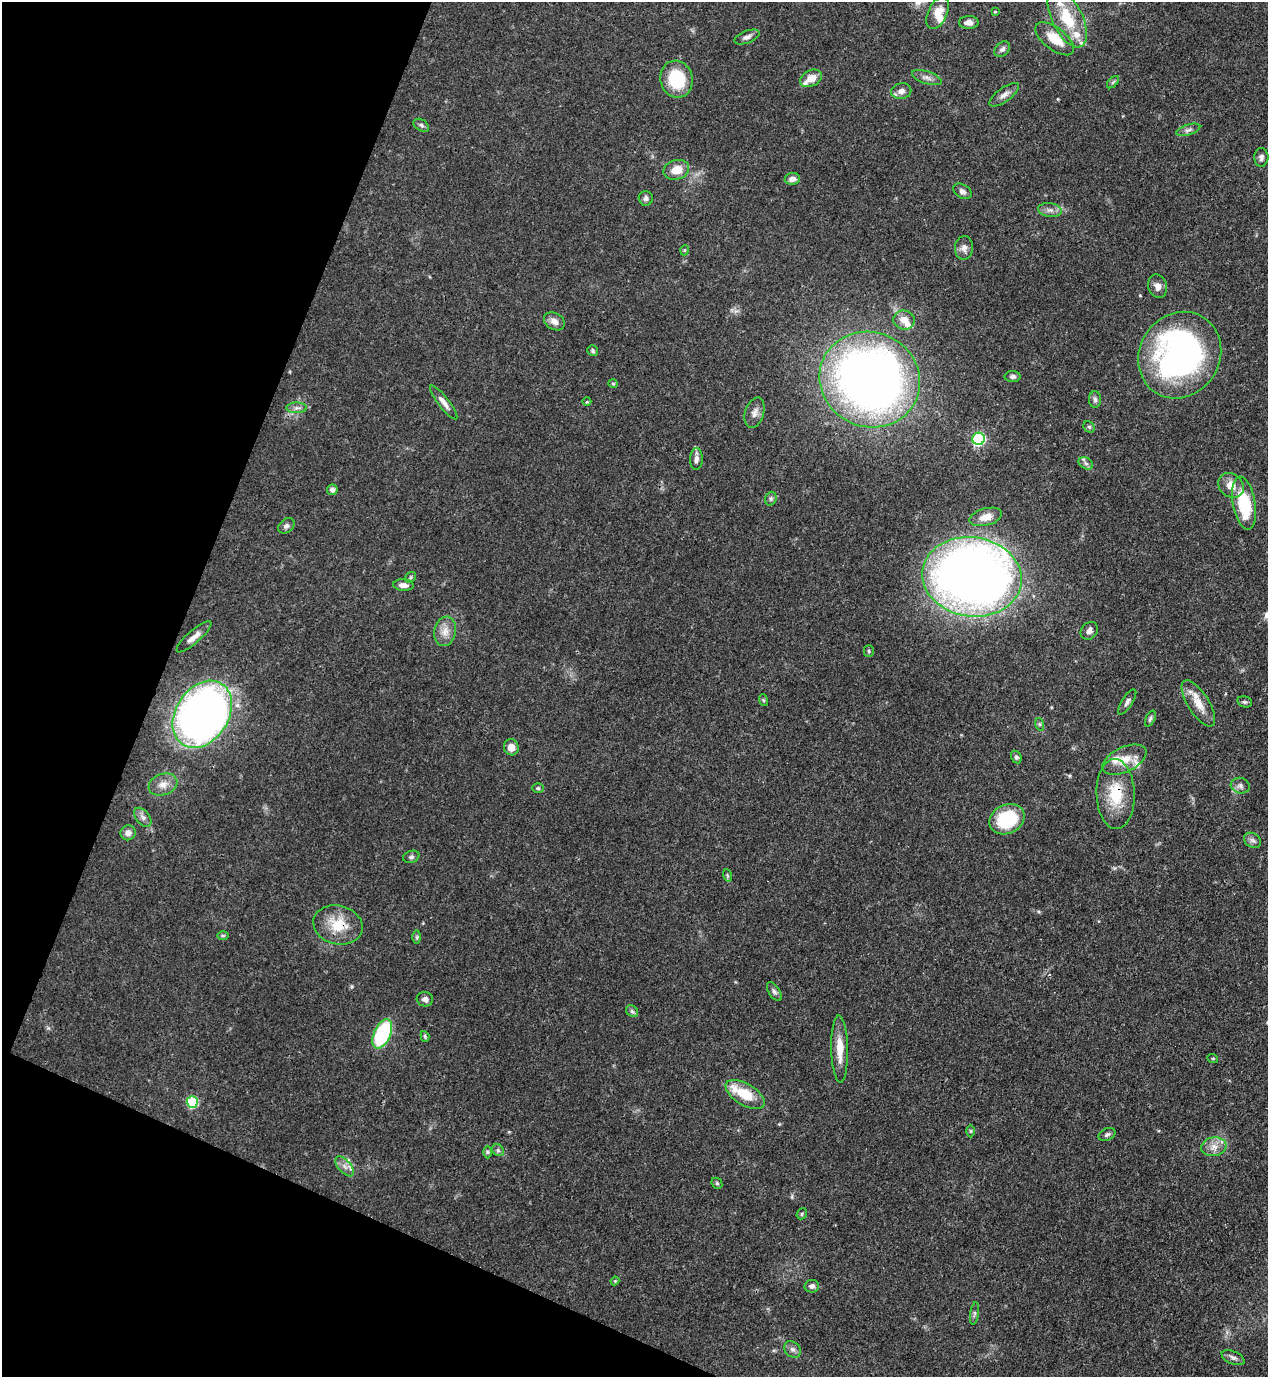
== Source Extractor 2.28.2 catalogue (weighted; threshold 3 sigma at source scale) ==
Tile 9 of 4 x 4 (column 1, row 3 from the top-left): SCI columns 225-1490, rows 1416-2790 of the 5643 x 5583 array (HDU 1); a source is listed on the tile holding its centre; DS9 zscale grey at full resolution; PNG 1270 x 1379 px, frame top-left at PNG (2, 2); each listed source drawn as its Kron ellipse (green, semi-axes under 4 px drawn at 4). Shown black and unused: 20% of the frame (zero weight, under 3 of 4 exposures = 7% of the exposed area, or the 3 px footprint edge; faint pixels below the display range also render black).
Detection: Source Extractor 2.28.2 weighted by HDU 2 'WHT'; one run over the whole footprint, this tile lists its part. Background 0.07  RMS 0.0036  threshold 0.016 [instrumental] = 3 sigma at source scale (4.5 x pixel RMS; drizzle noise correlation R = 1.50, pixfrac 1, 0.05/0.05 arcsec/px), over >= 5 px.
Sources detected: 107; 9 inside a brighter listed object's ellipse — not listed separately; the other 98 listed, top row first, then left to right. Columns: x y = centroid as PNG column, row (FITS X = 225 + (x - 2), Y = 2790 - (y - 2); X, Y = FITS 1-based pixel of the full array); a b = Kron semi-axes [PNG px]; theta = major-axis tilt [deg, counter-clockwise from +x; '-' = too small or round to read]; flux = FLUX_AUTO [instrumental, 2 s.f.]
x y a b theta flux
995 12 4 4 - 0.35
937 13 17 9 66 4.7
1067 18 31 15 -63 14
969 22 10 6 1 1.9
747 37 13 6 22 1.6
1055 39 23 11 -38 7.7
1002 49 9 6 44 1.2
811 78 11 8 27 4
927 78 15 6 -18 1.8
677 79 19 16 -73 17
1113 82 7 4 45 0.56
901 91 10 8 10 2.1
1004 95 17 7 36 2.1
421 125 8 5 -32 0.95
1188 130 12 5 17 1.3
1261 157 9 7 88 1.2
676 170 13 9 16 5.4
792 179 7 6 - 1.9
962 191 10 6 -31 1.4
646 198 7 7 - 1.2
1050 210 12 7 -7 1.9
964 248 12 9 85 2.1
685 250 5 3 - 0.33
1158 286 12 9 -74 2.3
904 320 10 9 - 3.4
554 321 11 8 -30 2.5
593 351 6 5 - 0.62
1180 355 45 40 56 120
1012 376 8 5 1 1.1
870 380 51 47 -24 290
613 384 4 4 - 0.44
1095 400 8 6 -88 1
444 402 21 5 -52 2.5
587 402 4 3 - 0.36
297 408 10 5 1 1.3
755 413 16 9 72 2.4
1089 427 6 5 - 0.59
979 439 6 6 - 48
696 459 11 6 89 1.8
1086 463 8 5 -31 1
1231 485 13 11 -38 4.2
332 490 5 5 - 1.3
771 499 7 5 70 0.84
1244 503 27 11 -80 18
986 517 17 8 15 4.2
286 526 9 6 40 1.2
411 577 6 5 - 0.51
972 577 50 39 -8 380
403 585 10 6 -3 2
445 631 15 11 78 3.7
1089 631 9 8 - 1.6
194 637 22 6 41 2.9
869 651 5 5 - 0.5
763 700 6 4 -71 0.48
1127 702 14 5 57 1.3
1245 702 7 5 -15 0.8
1198 703 26 10 -57 6
202 714 36 26 57 260
1150 719 8 4 65 0.8
1039 724 6 4 -71 0.6
511 747 8 7 - 3.4
1016 757 6 5 - 0.8
1124 760 23 12 25 6.2
163 785 15 10 19 3.3
1240 786 9 8 - 1.4
538 788 6 5 - 0.57
1116 794 35 19 -88 14
143 817 11 6 -51 1.7
1007 819 18 14 27 23
128 833 7 7 - 2.1
1252 840 9 7 -32 1.2
411 857 8 6 18 0.85
727 875 6 4 -71 0.54
338 925 25 19 -14 11
223 935 6 4 1 0.49
417 937 7 4 -90 0.66
774 992 11 5 -56 1.1
425 999 8 7 - 1.3
632 1011 6 5 - 0.78
382 1034 15 8 66 31
425 1036 5 4 - 0.49
840 1049 33 8 -89 6.8
1213 1059 5 3 - 0.36
745 1094 22 10 -31 12
192 1102 6 5 - 25
971 1131 6 4 -90 0.48
1107 1134 9 6 26 0.94
1214 1147 12 9 9 3.1
498 1150 6 5 - 0.77
487 1152 6 4 -90 0.59
345 1166 12 6 -49 2
717 1183 6 5 - 0.55
802 1214 6 5 - 0.54
615 1281 4 4 - 0.4
812 1286 7 6 - 1.2
974 1314 11 4 82 0.82
793 1349 9 7 -43 1.4
1233 1358 12 6 -23 1.5
Overlapping masked pixels (flux is a lower limit): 2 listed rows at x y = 1116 794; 338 925